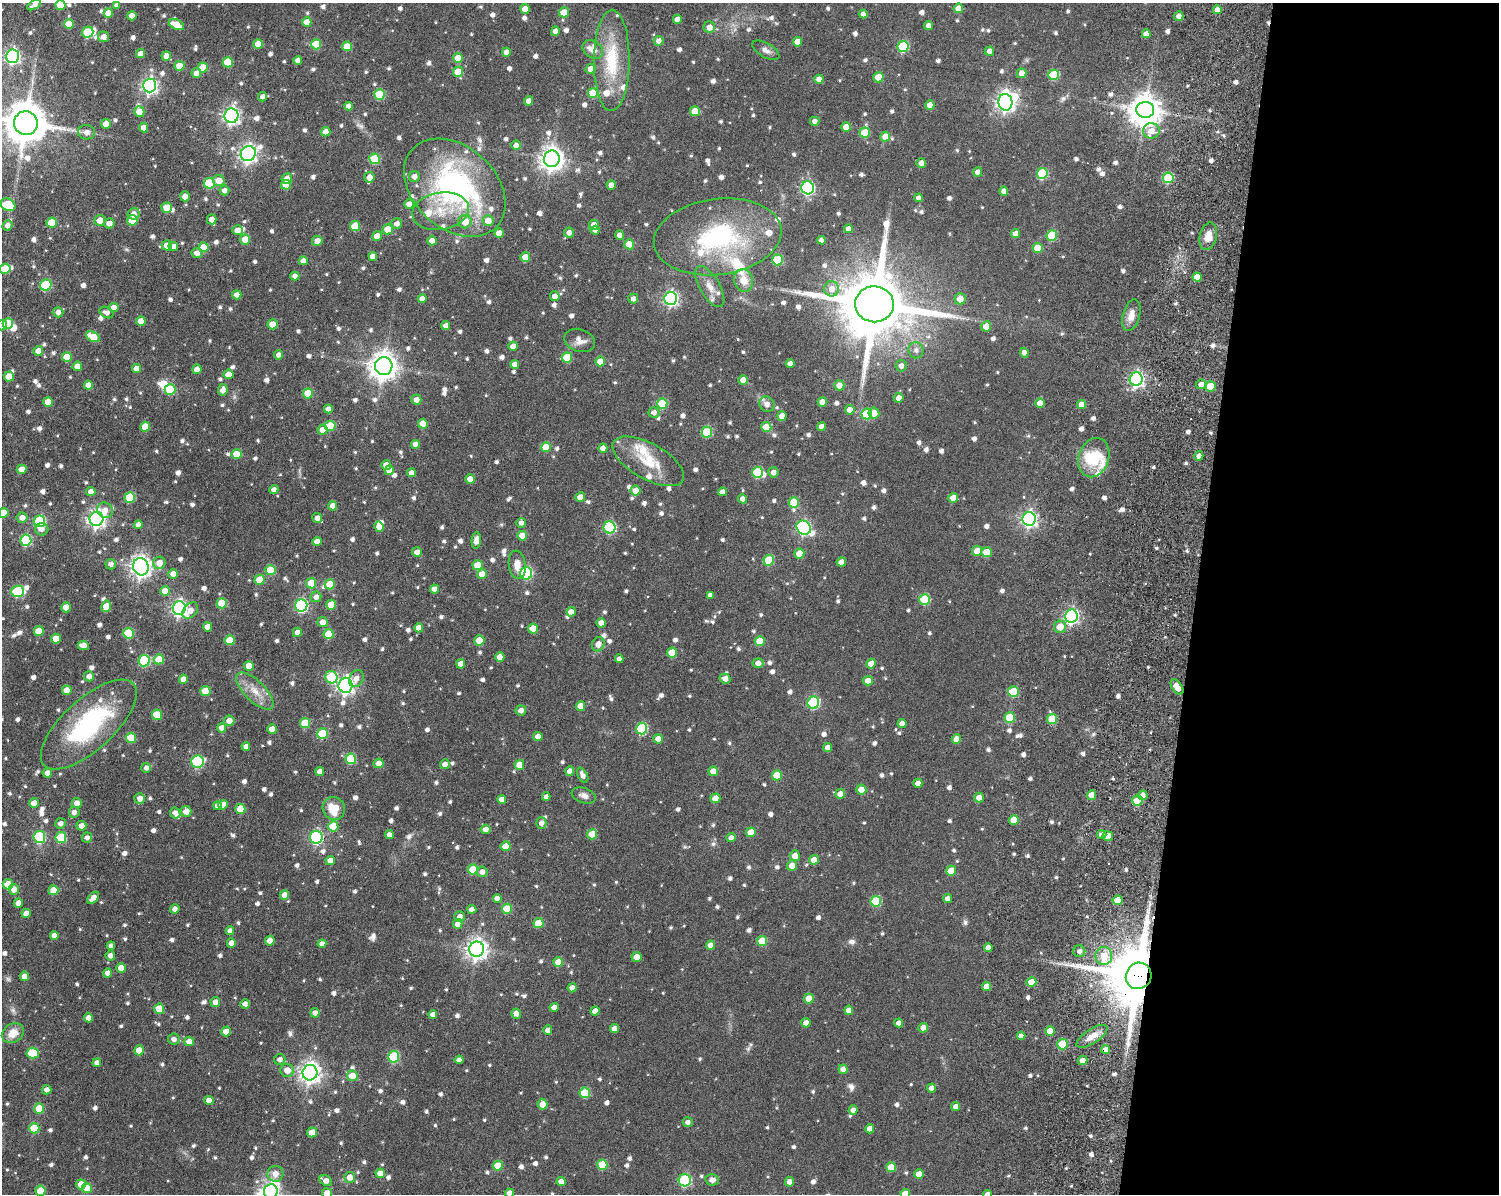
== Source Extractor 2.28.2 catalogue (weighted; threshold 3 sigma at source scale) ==
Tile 9 of 3 x 4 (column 3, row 3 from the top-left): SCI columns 3410-4906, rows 1385-2576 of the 5112 x 5073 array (HDU 1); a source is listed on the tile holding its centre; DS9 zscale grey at full resolution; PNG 1501 x 1196 px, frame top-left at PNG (2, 3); each listed source drawn as its Kron ellipse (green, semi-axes under 4 px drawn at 4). Shown black and unused: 20% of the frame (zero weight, under 8 of 15 exposures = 11% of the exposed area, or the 3 px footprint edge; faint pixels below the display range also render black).
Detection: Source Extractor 2.28.2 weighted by HDU 2 'WHT'; one run over the whole footprint, this tile lists its part. Background 0.165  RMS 0.0053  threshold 0.0218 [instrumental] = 3 sigma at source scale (4.09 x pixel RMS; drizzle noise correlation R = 1.36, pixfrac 0.8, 0.05/0.05 arcsec/px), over >= 5 px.
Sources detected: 1135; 2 too faint to see at this stretch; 7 inside a brighter object's white glare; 2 cosmic-ray / hot-pixel residue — neither listed nor drawn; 23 inside a brighter listed object's ellipse — not listed separately; of the other 1101, all 500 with FLUX_AUTO >= 2.21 (the completeness limit of this list) listed and drawn (601 fainter detections not listed), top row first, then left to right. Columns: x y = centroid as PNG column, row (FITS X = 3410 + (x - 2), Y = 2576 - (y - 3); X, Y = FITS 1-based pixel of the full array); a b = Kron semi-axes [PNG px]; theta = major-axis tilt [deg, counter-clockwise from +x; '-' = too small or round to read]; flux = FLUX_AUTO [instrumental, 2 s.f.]
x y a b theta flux
34 5 7 4 30 2.8
61 5 5 5 - 9.8
117 5 4 4 - 2.3
958 8 4 4 - 5.7
525 9 5 4 - 5.5
1217 10 4 4 - 3.6
564 12 5 5 - 9.5
108 13 5 5 - 6.8
863 14 4 4 - 2.8
132 16 4 4 - 4.3
1179 16 4 4 - 2.6
677 19 4 4 - 3.8
307 22 5 4 - 5.3
69 24 5 5 - 9.3
176 25 8 5 -25 9.3
929 26 4 4 - 2.5
709 27 6 5 - 3.7
555 31 5 4 - 2.9
88 32 6 5 - 21
1146 34 4 4 - 3.5
104 37 5 5 - 3.2
659 41 5 5 - 3
797 42 4 4 - 5.1
258 44 5 5 - 7.3
316 44 5 5 - 13
347 46 5 5 - 7.8
903 46 5 5 - 31
593 49 11 8 -35 6.1
766 50 15 7 -30 2.8
989 51 4 4 - 2.7
506 52 4 4 - 3.1
140 54 4 4 - 3.6
12 56 7 6 - 130
166 56 5 4 - 4.1
458 58 5 5 - 7.8
298 60 4 4 - 2.3
612 60 50 18 89 29
228 62 5 5 - 13
179 66 5 5 - 9.1
203 68 5 5 - 10
591 69 5 5 - 4.9
458 72 5 5 - 8.8
196 73 5 5 - 3.6
1022 73 5 5 - 4.3
1054 75 5 5 - 18
878 77 5 5 - 11
819 79 4 4 - 3.3
149 86 7 6 - 150
593 93 5 5 - 14
379 94 5 5 - 21
263 97 5 4 - 2.3
528 101 4 4 - 3.1
1005 102 8 7 - 240
930 105 5 4 - 5.5
349 106 4 4 - 2.4
1145 110 9 8 - 750
695 111 5 5 - 10
139 112 5 5 - 5.1
231 116 7 7 - 180
815 121 4 4 - 2.2
26 123 12 12 - 1900
106 124 5 5 - 7.4
846 127 5 5 - 6.5
144 128 4 4 - 3.6
1151 131 8 7 - 5.2
87 132 8 7 - 3.3
326 132 4 4 - 4.8
865 133 5 5 - 15
885 137 5 5 - 7.4
516 145 5 4 - 2.7
248 154 8 7 - 200
375 159 5 5 - 23
552 159 8 8 - 420
921 163 5 5 - 3.1
978 172 4 4 - 2.8
1042 173 5 5 - 30
414 176 5 5 - 2.7
369 177 5 5 - 4
1168 178 5 5 - 25
287 179 5 5 - 3.8
219 181 6 5 - 5.9
209 183 5 5 - 24
286 185 5 5 - 8.4
611 185 4 4 - 3.7
455 188 57 41 -42 120
808 188 6 6 - 82
224 190 5 5 - 2.4
1004 191 4 4 - 3.5
185 196 5 5 - 4
919 198 4 4 - 3.2
409 204 4 4 - 5.1
8 205 8 6 -28 21
167 208 5 5 - 10
441 211 28 18 9 14
134 214 6 5 - 3.7
212 219 5 5 - 3.4
100 220 5 5 - 5.5
132 220 5 5 - 15
488 221 5 5 - 5.9
465 222 7 6 - 7.2
52 223 5 5 - 9.8
109 223 5 5 - 3.9
397 223 5 5 - 2.8
8 225 5 5 - 2.6
594 225 5 5 - 6.5
355 226 5 5 - 13
388 229 5 5 - 9.4
848 229 4 4 - 3.9
237 230 5 5 - 4
595 230 4 4 - 2.4
499 233 5 4 - 4.4
569 233 5 5 - 2.8
1016 234 4 4 - 3.6
620 235 4 4 - 3.5
1052 235 5 5 - 19
377 236 5 4 - 6.3
1208 236 14 8 76 5.3
718 237 64 38 7 71
245 239 5 5 - 7.6
822 240 4 4 - 2.7
317 241 5 5 - 4.1
432 241 5 4 - 4.3
629 244 5 5 - 10
167 245 5 5 - 4.6
173 246 4 4 - 3.1
204 247 5 5 - 8.8
1037 248 5 5 - 11
197 253 5 5 - 2.6
373 256 4 4 - 3.6
525 257 5 4 - 6.7
777 260 5 5 - 24
303 261 4 4 - 3
5 269 5 5 - 11
295 276 4 4 - 2.3
1197 277 4 4 - 5.2
743 280 11 9 -73 6.3
46 285 6 5 - 26
710 287 23 10 -59 6.1
832 289 7 7 - 4
237 295 5 4 - 3.1
555 296 5 5 - 3.1
422 298 4 4 - 3.8
670 298 6 6 - 120
633 299 5 5 - 2.6
960 299 5 5 - 5.3
874 304 19 18 - 5800
114 308 5 4 - 4.4
58 312 5 5 - 2.6
106 312 7 5 -30 2.4
1131 315 16 8 75 4.7
141 321 5 4 - 5.9
8 323 5 5 - 15
272 324 5 5 - 7.3
2 325 5 5 - 2.7
446 326 4 4 - 3
986 326 5 5 - 5.2
93 337 7 5 -24 10
580 340 15 11 -19 4.5
513 346 4 4 - 4.3
916 350 8 7 - 2.3
38 351 5 4 - 4.7
1024 353 4 4 - 2.6
279 355 5 4 - 2.6
67 357 5 5 - 11
567 357 5 5 - 17
600 361 5 5 - 7.7
790 363 4 4 - 2.8
515 364 4 4 - 3.3
77 366 5 5 - 4.5
384 366 9 8 - 600
901 366 6 5 - 2.3
137 369 4 4 - 4.6
197 369 5 4 - 3.3
228 374 5 5 - 5.2
9 377 5 5 - 7.9
1136 379 7 6 - 130
743 380 5 4 - 5
1201 384 5 5 - 4
88 385 4 4 - 4.2
839 385 5 5 - 4.1
1211 386 5 5 - 13
170 389 5 5 - 20
223 390 6 4 81 3.3
308 393 5 5 - 13
899 398 5 4 - 3.5
416 400 5 5 - 3.3
48 402 5 5 - 7.7
822 402 5 4 - 5.3
1040 403 5 4 - 4.9
662 404 5 5 - 21
767 404 8 7 - 3.3
1082 405 4 4 - 5.1
328 409 4 4 - 2.8
850 410 5 5 - 4.3
654 412 5 5 - 2.5
874 413 5 5 - 5.2
867 414 5 5 - 24
782 416 5 4 - 4.8
423 424 5 5 - 8.1
330 426 5 5 - 15
822 426 4 4 - 3.8
145 427 5 4 - 7.8
766 427 5 5 - 10
323 430 5 5 - 4.8
707 432 5 5 - 26
415 444 4 4 - 3.3
546 447 5 5 - 8.9
603 448 4 4 - 3.2
237 454 5 5 - 8.4
1199 456 5 4 - 2.4
1094 458 20 15 72 15
648 461 40 18 -29 17
386 465 5 5 - 3.7
22 469 5 4 - 5.4
389 470 5 4 - 6
758 472 5 5 - 29
773 472 5 5 - 2.6
411 473 4 4 - 2.9
470 479 4 4 - 4.6
274 490 4 4 - 2.3
635 491 5 5 - 5.6
91 492 4 4 - 4.1
723 492 4 4 - 3.1
580 497 5 4 - 4.7
130 498 5 5 - 23
953 498 5 4 - 4.8
742 499 4 4 - 2.7
794 502 5 5 - 14
333 506 4 4 - 4.3
105 510 8 7 - 4.1
3 513 5 5 - 7.5
22 518 5 5 - 3
317 518 5 4 - 3
97 519 7 7 - 190
1029 519 7 6 - 160
39 521 6 5 - 44
521 523 5 5 - 2.3
138 525 4 4 - 2.8
379 527 5 4 - 6.7
610 527 6 6 - 46
804 528 7 6 - 97
42 529 7 6 - 2.8
522 536 5 5 - 9.4
26 540 5 5 - 36
476 540 8 4 86 3.7
317 541 4 4 - 4.2
977 551 5 5 - 6.4
417 552 5 5 - 2.8
986 552 5 5 - 8.1
799 554 5 5 - 9.1
769 560 5 5 - 22
841 562 4 4 - 3.5
159 563 6 6 - 4.8
111 564 5 5 - 2.2
478 565 5 5 - 8.3
517 565 14 8 -82 5
141 567 9 7 -69 310
271 570 5 5 - 15
526 573 6 6 - 44
173 574 5 5 - 4.5
482 574 5 5 - 5.8
259 580 5 5 - 9.1
311 583 5 5 - 11
330 584 5 5 - 12
434 589 4 4 - 3.1
18 591 6 5 - 34
165 591 5 5 - 6.2
710 595 4 4 - 2.4
316 597 5 5 - 2.5
925 599 5 5 - 23
222 603 5 5 - 16
301 605 6 6 - 69
331 605 5 5 - 8.2
106 606 6 5 - 7.8
66 607 5 5 - 6.6
179 608 7 6 - 160
190 611 9 6 50 4.3
571 612 5 4 - 3.6
1071 616 6 6 - 130
323 622 5 5 - 3.8
601 623 4 4 - 4.3
207 627 4 4 - 4.3
1060 627 6 6 - 6.5
419 628 4 4 - 4.9
533 629 5 5 - 7.8
39 631 5 5 - 11
297 632 4 4 - 3.2
129 633 5 5 - 22
328 634 5 5 - 13
56 639 5 5 - 7.5
230 640 5 5 - 12
479 640 5 5 - 11
760 641 5 5 - 9.4
598 644 7 6 - 3.8
83 645 5 4 - 4.3
672 653 5 5 - 10
500 657 4 4 - 4.9
159 659 5 5 - 12
619 659 4 4 - 2.3
144 661 5 5 - 37
758 663 5 4 - 3.2
461 664 4 4 - 4.5
871 664 5 4 - 5.9
249 666 5 5 - 7.6
89 676 5 5 - 3.4
331 677 6 6 - 25
356 678 9 7 59 3.2
183 679 4 4 - 3.7
725 679 5 5 - 3.4
868 681 5 5 - 3.9
345 685 7 7 - 170
1177 687 8 5 -56 5.9
67 690 5 5 - 7.7
205 691 5 5 - 10
255 691 24 10 -44 7.7
1013 692 5 5 - 15
813 703 6 6 - 44
581 706 4 4 - 5.3
521 710 5 5 - 2.7
157 715 5 5 - 14
1010 718 5 5 - 19
1052 719 5 5 - 16
229 721 5 5 - 4.1
305 723 5 5 - 16
902 724 4 4 - 3.4
89 725 60 25 42 63
222 728 4 4 - 4
642 728 6 5 - 37
272 729 5 4 - 5.1
322 734 5 5 - 21
538 737 4 4 - 3.6
131 738 5 5 - 14
658 739 4 4 - 4.1
956 739 4 4 - 5.3
246 746 4 4 - 2.5
827 747 4 4 - 2.9
351 759 5 5 - 21
198 762 6 6 - 48
379 763 5 5 - 4.7
445 764 5 5 - 3.2
519 765 5 4 - 6.6
146 768 5 5 - 2.3
570 771 5 4 - 3.3
713 771 5 4 - 5.1
320 772 4 4 - 3
47 773 4 4 - 3.3
583 775 8 4 -62 2.5
777 775 5 5 - 14
918 783 4 4 - 3.5
861 790 5 5 - 7.4
840 794 5 4 - 3.6
584 795 12 7 -20 2.6
1092 795 5 4 - 6.7
1143 795 5 4 - 2.7
546 797 4 4 - 2.2
979 797 5 4 - 4.4
140 798 5 5 - 3.2
715 798 5 5 - 5.9
502 799 4 4 - 2.9
1137 801 5 5 - 14
34 803 5 5 - 4.4
77 803 5 5 - 3.8
223 805 5 4 - 4.6
217 806 4 4 - 2.4
334 808 12 11 - 12
240 809 5 5 - 9.4
186 811 5 5 - 4.6
74 812 5 5 - 2.5
175 813 5 5 - 2.8
1014 820 5 5 - 6.9
60 823 5 5 - 2.4
541 823 6 5 - 2.7
81 826 5 5 - 3.6
333 826 5 5 - 13
485 829 5 5 - 3
751 832 5 5 - 7.9
592 834 5 5 - 13
389 835 4 4 - 2.6
1102 835 5 4 - 2.3
1108 836 5 5 - 8.4
39 837 6 6 - 41
316 837 6 6 - 73
61 838 5 5 - 23
87 838 5 5 - 2.2
731 838 4 4 - 2.6
506 846 5 5 - 6.9
795 856 5 5 - 4.5
330 860 5 4 - 4
814 860 5 5 - 5.5
792 865 5 5 - 5
473 869 5 5 - 15
951 871 5 5 - 8.3
482 872 5 5 - 3
8 884 5 5 - 12
14 889 5 5 - 4.5
53 890 5 5 - 9.5
284 895 5 4 - 4.7
93 898 7 4 49 4.2
497 898 4 4 - 2.9
947 898 4 4 - 2.4
1118 900 5 4 - 7.2
876 901 5 5 - 21
18 903 5 4 - 3
175 909 5 4 - 2.3
472 909 4 4 - 2.9
507 909 5 5 - 13
26 913 4 4 - 4.4
460 916 5 5 - 2.6
538 923 5 5 - 12
458 924 5 4 - 5.1
230 931 4 4 - 2.6
54 935 4 4 - 2.9
270 941 5 5 - 5.5
762 941 5 5 - 13
231 943 4 4 - 3.6
322 944 4 4 - 3.4
710 945 4 4 - 4.3
111 946 4 4 - 2.3
988 948 4 4 - 3.3
477 949 7 7 - 310
1079 951 6 6 - 2.3
110 956 5 5 - 2.8
1104 956 9 8 - 8.8
637 957 5 5 - 5.3
558 962 5 4 - 7
121 968 5 5 - 7
107 973 4 4 - 2.9
24 976 4 4 - 5.4
1139 976 13 12 - 4600
1031 982 5 5 - 7.5
986 986 4 4 - 5.1
572 988 4 4 - 3.6
809 999 5 5 - 7.3
215 1002 5 5 - 3.2
245 1004 5 4 - 2.5
554 1007 4 4 - 2.2
159 1009 5 5 - 11
849 1010 4 4 - 4.1
595 1011 5 4 - 3.6
315 1013 4 4 - 3.1
516 1014 5 4 - 3.1
433 1015 4 4 - 3.7
88 1018 4 4 - 3.4
806 1023 4 4 - 3.2
898 1023 4 4 - 2.7
923 1028 5 5 - 3.6
614 1029 4 4 - 4.6
548 1030 5 4 - 3
226 1031 5 4 - 6.1
1050 1031 5 5 - 5.9
13 1033 11 9 32 7
1021 1036 4 4 - 2.8
1092 1036 18 7 34 4.3
174 1039 6 5 - 2.4
189 1041 5 4 - 4.9
1062 1044 5 5 - 15
1105 1049 4 4 - 4.6
139 1050 5 5 - 8.3
33 1053 6 5 - 20
394 1057 6 5 - 31
280 1059 5 5 - 2.3
459 1060 4 4 - 2.2
1082 1060 5 4 - 3.4
97 1063 4 4 - 2.5
843 1069 5 4 - 2.8
287 1070 7 6 - 4.8
310 1073 8 7 - 310
352 1076 5 5 - 8.5
931 1088 4 4 - 2.8
47 1090 5 4 - 2.7
585 1093 5 5 - 21
209 1100 4 4 - 3.7
543 1104 5 5 - 6.1
955 1106 5 4 - 2.6
39 1109 5 5 - 14
853 1110 4 4 - 2.5
688 1122 5 4 - 2.2
34 1128 5 5 - 16
870 1129 4 4 - 3.7
312 1132 5 5 - 6.4
602 1165 5 5 - 17
498 1166 5 5 - 11
891 1167 5 5 - 7.4
380 1173 4 4 - 5
275 1174 8 8 - 4.6
919 1174 5 4 - 5.1
350 1177 5 5 - 5.3
685 1180 6 6 - 50
712 1180 7 5 -10 2.9
326 1181 6 5 - 3.4
561 1182 4 4 - 4.8
789 1182 5 4 - 3.1
81 1184 5 5 - 6.5
87 1188 5 5 - 6.9
40 1191 5 5 - 12
271 1191 7 7 - 180
327 1193 5 5 - 6.2
509 1193 4 4 - 2.9
905 1194 5 4 - 5.8
988 1194 4 4 - 2.5
Overlapping masked pixels (flux is a lower limit): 2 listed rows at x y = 1139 976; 1105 1049
Isophote crosses this tile's border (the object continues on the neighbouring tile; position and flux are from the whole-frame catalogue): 12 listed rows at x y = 34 5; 61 5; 26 123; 5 269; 2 325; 3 513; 40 1191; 271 1191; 327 1193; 509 1193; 905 1194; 988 1194